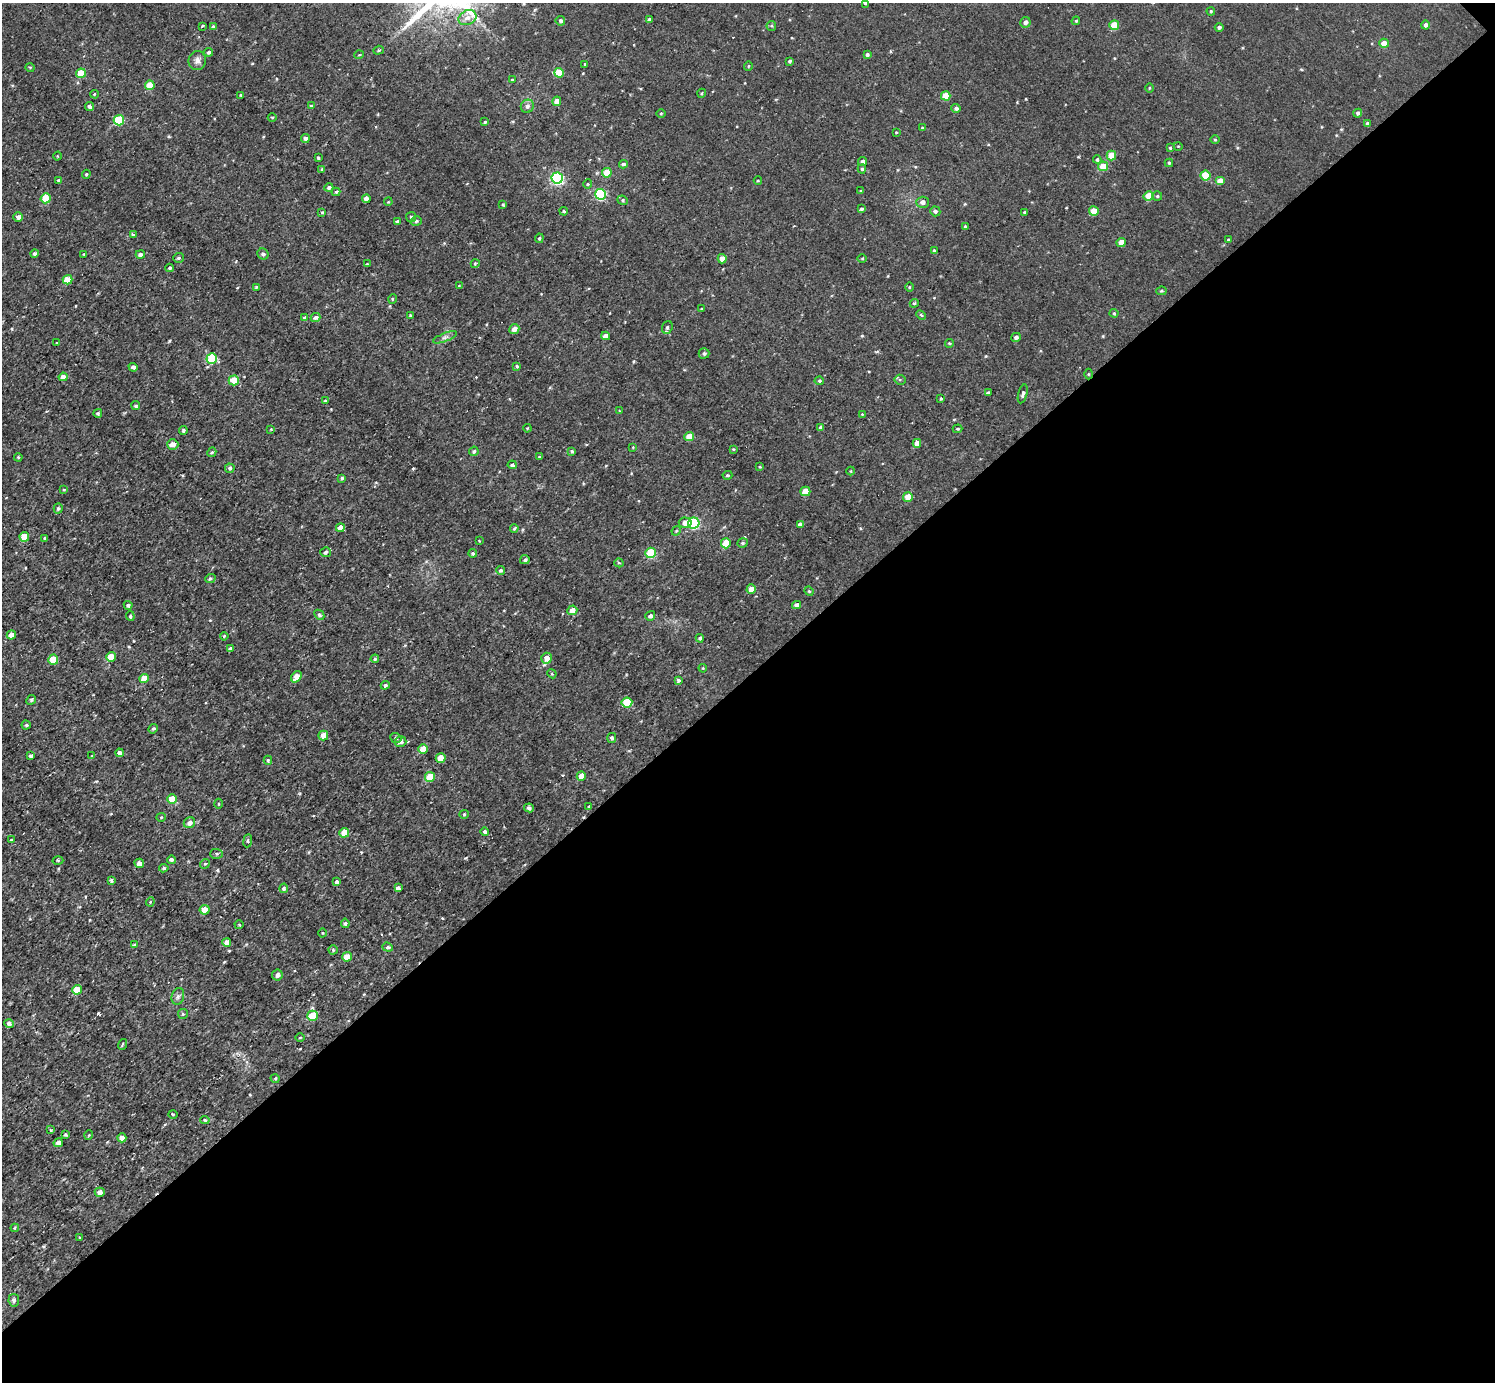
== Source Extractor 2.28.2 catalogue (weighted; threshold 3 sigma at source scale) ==
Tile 12 of 4 x 4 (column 4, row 3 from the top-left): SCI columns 4486-5978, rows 1540-2919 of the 5983 x 5981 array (HDU 1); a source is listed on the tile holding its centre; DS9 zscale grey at full resolution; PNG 1497 x 1384 px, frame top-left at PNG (2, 3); each listed source drawn as its Kron ellipse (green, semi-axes under 4 px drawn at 4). Shown black and unused: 51% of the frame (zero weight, under 3 of 4 exposures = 1% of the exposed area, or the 3 px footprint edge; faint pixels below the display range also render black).
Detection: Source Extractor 2.28.2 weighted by HDU 2 'WHT'; one run over the whole footprint, this tile lists its part. Background 0.0675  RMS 0.062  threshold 0.281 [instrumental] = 3 sigma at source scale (4.5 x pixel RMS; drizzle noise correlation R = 1.50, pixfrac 1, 0.05/0.05 arcsec/px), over >= 5 px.
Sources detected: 276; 2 cosmic-ray / hot-pixel residue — neither listed nor drawn; the other 274 listed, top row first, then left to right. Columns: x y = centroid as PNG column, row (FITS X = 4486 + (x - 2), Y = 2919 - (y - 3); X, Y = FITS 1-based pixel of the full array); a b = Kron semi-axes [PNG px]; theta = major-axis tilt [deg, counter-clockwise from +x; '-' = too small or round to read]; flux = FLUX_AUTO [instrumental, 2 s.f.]
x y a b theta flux
865 3 4 4 - 7.7
1211 11 4 4 - 6.3
467 18 9 7 26 36
649 20 4 3 - 15
560 21 5 4 - 14
1076 21 4 3 - 6.1
1025 22 5 5 - 18
1114 25 5 5 - 140
1425 25 4 4 - 19
771 26 5 4 - 7.5
202 27 3 3 - 15
213 27 4 3 - 13
1219 27 4 4 - 13
1384 43 4 4 - 62
378 50 5 4 - 7.6
209 52 4 4 - 14
867 54 4 4 - 13
359 55 5 3 - 4.9
197 60 9 8 - 29
789 61 4 4 - 11
585 64 3 3 - 6.2
748 66 4 3 - 4.8
30 67 5 3 - 5.2
81 73 5 4 - 120
559 73 5 5 - 140
512 80 3 2 - 5.7
150 85 5 4 - 120
1149 88 5 3 - 5.3
702 93 4 3 - 5.1
94 94 4 2 - 6.3
240 95 4 2 - 4
946 96 5 4 - 120
557 101 5 4 - 39
89 106 4 4 - 19
311 106 4 4 - 7.8
527 106 7 6 - 19
956 108 4 4 - 15
661 113 4 3 - 5.2
1358 113 4 4 - 13
272 117 4 3 - 5.4
119 120 5 5 - 280
485 122 3 3 - 6.6
1367 124 4 4 - 10
922 128 3 3 - 6.8
896 132 4 2 - 4.2
305 139 4 4 - 25
1215 140 5 3 - 5.7
1178 146 4 3 - 5
1170 148 4 4 - 7.2
1111 155 5 5 - 110
57 156 4 3 - 5.7
318 158 3 3 - 9.8
1097 160 4 4 - 9.2
863 161 4 4 - 26
1169 163 4 4 - 7.6
623 164 4 3 - 11
1103 166 5 5 - 110
322 169 4 4 - 7.9
862 169 4 4 - 9.1
607 173 5 4 - 120
86 174 4 3 - 7.1
1205 176 5 5 - 180
557 178 6 5 - 900
758 180 4 3 - 5.2
59 181 4 4 - 16
1220 181 5 4 - 48
588 184 4 4 - 6.4
329 188 4 4 - 15
861 191 3 3 - 6.7
336 192 4 4 - 7.6
601 194 5 5 - 560
1149 196 5 5 - 120
1157 196 5 5 - 9.2
46 198 5 5 - 160
366 199 4 4 - 34
623 200 5 4 - 8.4
388 202 4 3 - 5.4
922 202 6 5 - 27
503 204 4 3 - 7.6
861 209 4 3 - 11
564 211 4 3 - 7.3
935 211 5 5 - 14
1094 211 5 4 - 100
322 212 3 3 - 5.3
1024 212 4 3 - 6.7
18 217 4 4 - 21
411 217 5 5 - 9.2
416 221 5 4 - 12
397 222 4 3 - 11
965 227 4 3 - 7.5
133 234 3 3 - 29
539 238 5 4 - 8.3
1228 240 3 3 - 6.3
1121 243 4 4 - 58
934 250 4 3 - 7.1
34 253 4 4 - 12
84 254 4 2 - 4.2
140 254 5 4 - 23
263 254 6 5 - 18
178 258 5 5 - 12
862 258 4 3 - 5.3
722 259 4 4 - 39
367 264 3 2 - 5
475 264 4 3 - 5
170 268 4 3 - 9.5
67 280 5 4 - 130
459 286 4 3 - 5.5
257 287 4 3 - 7
909 287 5 3 - 5
1161 291 5 4 - 7.7
392 299 5 3 - 5.4
914 303 4 4 - 8.5
701 309 4 3 - 6
1114 313 4 4 - 6.9
410 315 3 3 - 5.3
921 315 5 3 - 6.7
305 318 4 3 - 15
316 318 5 4 - 22
667 327 6 5 - 13
514 329 5 5 - 45
606 336 4 4 - 48
445 337 13 4 21 19
1016 337 5 4 - 18
57 343 3 2 - 5.6
949 343 4 4 - 7.7
704 353 5 5 - 13
212 358 5 5 - 330
517 366 4 3 - 8.2
133 367 4 3 - 17
1088 374 5 3 - 6.3
63 377 4 4 - 39
234 380 5 5 - 120
900 380 5 5 - 9.4
819 381 4 4 - 7.7
988 393 4 3 - 8.1
1023 394 10 4 75 17
941 399 4 3 - 8.5
325 401 4 3 - 8.2
136 406 4 4 - 10
619 411 4 3 - 4.7
98 413 4 4 - 10
862 414 4 4 - 4.9
821 427 4 4 - 15
527 428 4 3 - 5.7
271 429 4 4 - 5.1
958 429 5 3 - 7
183 430 4 3 - 12
689 436 5 4 - 96
917 443 4 4 - 43
173 444 5 5 - 38
633 447 4 4 - 5.4
733 449 3 3 - 5.8
474 451 5 4 - 11
572 451 3 3 - 9.8
212 452 5 4 - 10
18 457 4 3 - 7.8
539 457 3 3 - 4.9
512 465 4 4 - 14
760 467 4 3 - 5.4
230 468 5 4 - 15
851 471 4 4 - 6.1
727 475 5 4 - 8.1
342 478 3 3 - 9.2
64 490 4 3 - 8.3
805 491 5 4 - 95
908 497 5 5 - 110
58 508 5 4 - 13
685 523 6 5 - 36
694 523 5 5 - 620
800 524 4 4 - 25
340 528 4 4 - 59
514 528 4 3 - 8
676 531 5 3 - 7.1
24 537 5 5 - 130
45 538 3 3 - 8.8
479 541 2 2 - 4.8
726 543 5 5 - 130
743 543 5 4 - 9.9
325 552 5 5 - 12
473 553 4 4 - 10
651 553 5 5 - 280
525 560 5 4 - 11
619 563 4 4 - 9.6
501 570 4 4 - 15
210 579 5 3 - 7.5
751 589 4 4 - 50
809 591 5 4 - 8.2
128 605 4 4 - 13
797 605 4 4 - 31
572 610 5 5 - 52
319 615 6 4 -45 13
130 616 5 4 - 12
650 616 5 4 - 20
11 635 4 4 - 58
224 636 4 3 - 8.5
700 638 4 3 - 11
230 649 4 4 - 16
111 657 5 4 - 140
547 658 5 5 - 50
375 659 4 4 - 11
53 660 5 5 - 160
703 668 4 3 - 5
552 674 5 4 - 6.5
296 677 6 4 53 60
144 678 5 4 - 82
678 680 4 4 - 13
385 685 4 4 - 14
31 700 5 4 - 9.3
627 702 5 5 - 240
26 725 4 4 - 8.3
153 729 5 4 - 8.4
323 736 5 5 - 54
396 738 6 4 -23 11
612 738 5 4 - 16
400 742 6 5 - 26
423 749 5 5 - 110
119 753 4 4 - 26
30 756 4 3 - 15
92 756 3 3 - 6.7
441 758 5 4 - 97
268 760 4 3 - 8.1
581 776 5 4 - 55
430 777 5 5 - 130
172 799 5 5 - 110
219 804 5 3 - 6.6
589 806 4 3 - 5.5
529 808 5 4 - 14
464 814 4 4 - 7.6
161 817 4 4 - 6.5
189 823 6 5 - 28
485 832 4 4 - 17
344 833 5 4 - 110
12 840 3 3 - 8.3
248 841 6 3 83 7.7
216 854 6 5 - 11
58 860 5 3 - 7.1
171 860 4 4 - 17
139 863 5 4 - 33
205 864 5 4 - 9
164 868 4 4 - 12
111 880 4 4 - 12
337 882 4 3 - 18
284 888 4 4 - 15
398 888 4 3 - 20
150 902 4 4 - 7.5
205 910 5 5 - 120
345 923 5 4 - 9.3
239 925 4 4 - 6.9
322 933 4 3 - 5.7
227 942 4 4 - 50
134 945 4 3 - 11
388 947 5 4 - 9.3
333 950 4 4 - 9.7
347 957 5 5 - 84
277 975 5 5 - 22
77 990 5 5 - 130
178 996 8 6 74 19
183 1014 5 5 - 8.3
312 1016 5 5 - 230
9 1024 5 4 - 21
300 1037 5 3 - 5.1
122 1044 5 2 - 5.5
275 1078 5 3 - 5.9
173 1114 4 3 - 7.4
205 1120 4 4 - 8.4
51 1130 4 4 - 6.2
65 1135 3 3 - 7.6
89 1135 5 3 - 4.9
122 1138 4 4 - 39
58 1143 5 4 - 28
100 1192 5 4 - 38
15 1228 4 3 - 7.6
80 1237 4 3 - 6.6
14 1300 6 5 - 17
Overlapping masked pixels (flux is a lower limit): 1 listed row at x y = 1088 374
Isophote crosses this tile's border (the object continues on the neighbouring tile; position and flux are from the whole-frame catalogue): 1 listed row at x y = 865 3